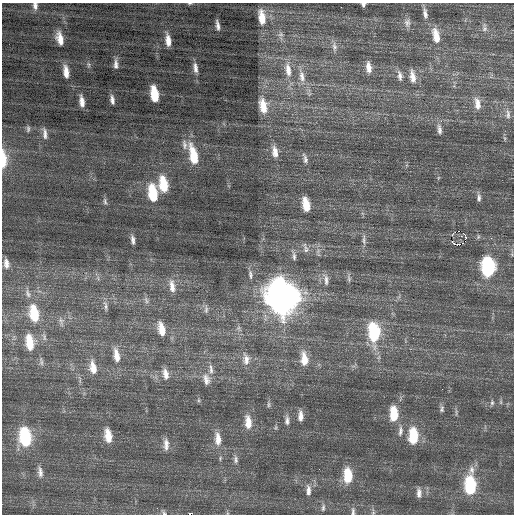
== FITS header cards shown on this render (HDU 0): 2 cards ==
NAXIS1  =                  512 / Axis length
NAXIS2  =                  512 / Axis length

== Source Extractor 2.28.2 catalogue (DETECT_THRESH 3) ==
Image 512 x 512 px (HDU 0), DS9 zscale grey, 1 PNG px = 1 image px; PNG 516 x 516 px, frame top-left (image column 1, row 512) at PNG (2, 3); no overlay
Background 0.518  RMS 0.81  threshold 2.42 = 3 sigma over >= 5 px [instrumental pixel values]
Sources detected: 102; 1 with non-positive FLUX_AUTO (blend fragments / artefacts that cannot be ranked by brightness) is not listed; the other 101 listed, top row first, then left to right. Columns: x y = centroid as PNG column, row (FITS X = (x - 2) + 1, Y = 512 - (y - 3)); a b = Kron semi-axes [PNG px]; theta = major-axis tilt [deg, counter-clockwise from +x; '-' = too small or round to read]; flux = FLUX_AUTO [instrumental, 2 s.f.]
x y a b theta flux
190 3 7 3 1 66
363 4 4 4 - 120
35 6 8 6 -78 210
341 7 2 2 - 90
425 13 14 6 -83 260
262 17 17 8 -82 780
407 23 12 9 88 280
217 25 9 3 -80 220
484 28 13 7 89 200
281 34 8 6 0 140
436 36 19 8 -77 810
60 39 12 6 -76 600
168 40 12 5 -83 490
334 47 12 7 -87 240
116 64 13 5 -89 240
88 65 8 4 -82 98
368 67 14 7 -82 420
195 68 14 6 -81 300
288 70 21 9 -81 700
66 72 14 6 -84 540
302 76 18 8 -81 540
400 76 14 6 -81 270
412 76 17 7 -81 500
154 94 13 6 -81 1600
112 100 10 5 -84 230
82 101 11 5 -82 400
477 104 17 8 -81 470
263 106 18 9 -79 920
508 114 13 6 -88 230
441 121 4 3 - 110
28 129 10 5 85 130
439 129 13 6 -82 220
45 133 15 5 -84 260
184 145 14 7 -79 280
275 152 15 8 -82 480
193 155 22 8 -77 1700
305 159 13 5 -75 190
3 160 16 6 89 1300
163 184 16 8 -81 1700
153 193 17 8 -82 2300
479 198 10 5 89 170
105 201 11 5 -75 150
306 205 12 6 -78 920
465 235 3 3 - 1100
461 236 4 3 - 56
491 238 3 3 - 57
133 240 13 5 -81 240
364 240 16 4 -90 230
455 244 4 2 - 270
306 248 15 6 -75 220
294 256 13 5 -83 170
6 264 10 6 -81 300
488 267 13 8 -87 7000
250 275 11 4 -85 150
349 279 11 5 -82 150
326 280 17 6 -81 310
172 286 16 6 -83 390
28 294 11 5 -73 170
281 297 18 12 -77 83000
146 301 9 4 -69 130
105 306 13 4 -80 160
206 310 10 5 89 140
34 314 16 8 -80 1600
61 321 10 6 -75 160
161 329 14 7 -77 670
374 333 18 9 -85 3800
30 342 16 8 -82 1000
116 355 18 7 -80 590
246 359 16 8 -82 400
304 359 17 8 -85 840
41 362 12 4 -81 130
93 367 17 8 -80 620
211 369 16 6 -83 280
165 374 13 7 -79 390
206 379 16 9 -76 410
442 389 2 2 - 38
492 403 7 5 88 110
268 405 8 4 90 100
442 409 10 5 89 130
394 414 14 7 -90 1500
300 416 11 5 90 350
287 420 12 5 -89 210
248 422 16 8 -85 710
276 427 6 4 71 73
400 431 14 6 83 240
108 436 14 7 -82 810
413 436 14 7 -90 2200
25 437 16 9 -81 4000
218 439 18 8 -86 620
166 444 15 6 -88 340
236 459 11 6 -87 190
40 472 14 6 -84 300
348 476 14 8 -90 1700
470 485 16 8 90 4100
308 490 15 6 -89 330
419 493 11 5 -88 250
323 508 10 5 81 150
353 511 11 5 -88 150
164 513 8 4 -53 95
373 513 6 4 18 69
190 514 3 2 - 1600
At the frame edge (FLAGS 8, measured only in part): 7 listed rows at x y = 190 3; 363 4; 35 6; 3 160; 353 511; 164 513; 190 514
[1 non-positive-flux detection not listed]